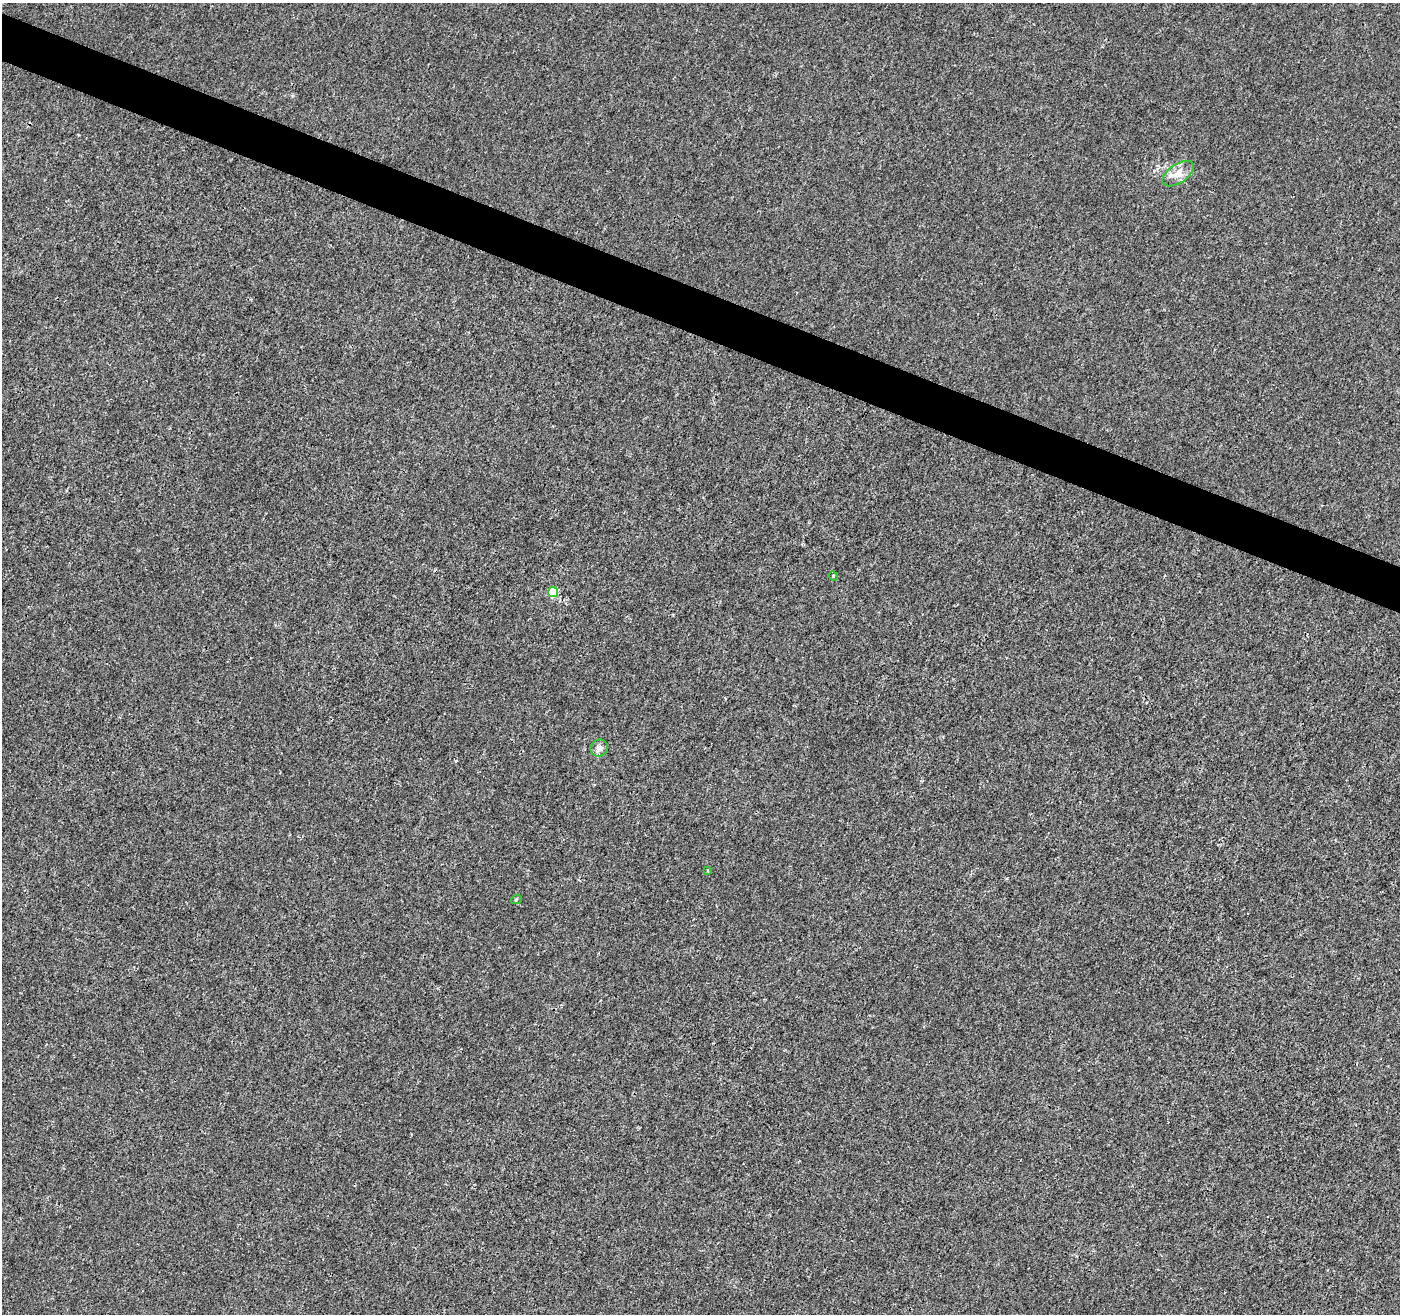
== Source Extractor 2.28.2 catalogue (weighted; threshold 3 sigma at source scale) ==
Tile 11 of 4 x 4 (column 3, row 3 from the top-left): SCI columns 2806-4203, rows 1584-2895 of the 5602 x 5727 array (HDU 1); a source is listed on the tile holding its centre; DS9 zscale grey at full resolution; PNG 1402 x 1316 px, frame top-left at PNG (2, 3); each listed source drawn as its Kron ellipse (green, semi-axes under 4 px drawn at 4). Shown black and unused: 4% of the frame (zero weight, under 3 of 4 exposures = <1% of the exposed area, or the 3 px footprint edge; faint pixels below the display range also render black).
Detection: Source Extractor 2.28.2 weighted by HDU 2 'WHT'; one run over the whole footprint, this tile lists its part. Background 1.73e-04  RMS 0.0017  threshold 0.00773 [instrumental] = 3 sigma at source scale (4.5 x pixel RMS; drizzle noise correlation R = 1.50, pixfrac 1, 0.0396/0.0396 arcsec/px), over >= 5 px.
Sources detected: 7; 1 cosmic-ray / hot-pixel residue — neither listed nor drawn; the other 6 listed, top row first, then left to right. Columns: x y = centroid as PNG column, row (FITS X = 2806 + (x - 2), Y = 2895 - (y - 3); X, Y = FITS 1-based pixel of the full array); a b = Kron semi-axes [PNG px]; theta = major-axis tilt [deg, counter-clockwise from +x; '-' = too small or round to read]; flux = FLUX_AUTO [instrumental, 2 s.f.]
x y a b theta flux
1178 174 18 9 34 1.9
833 576 5 4 - 0.2
553 592 5 5 - 7.3
599 748 9 8 - 0.92
708 870 4 2 - 0.14
516 900 5 3 - 0.16